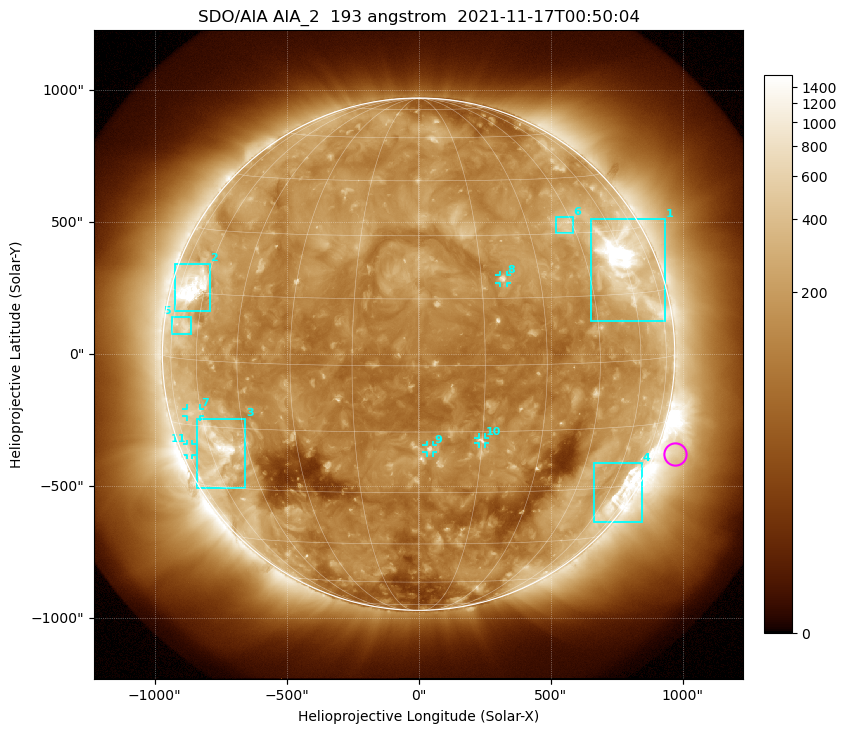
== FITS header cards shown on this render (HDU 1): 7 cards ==
TELESCOP= 'SDO/AIA '           / For AIA: SDO/AIA
INSTRUME= 'AIA_2   '           / For AIA: AIA_ATA1, AIA_ATA2, AIA_ATA3 or AIA_AT
WAVELNTH=                  193 / [angstrom] Wavelength
WAVEUNIT= 'angstrom'           / Wavelength unit: angstrom
DATE-OBS= '2021-11-17T00:50:04.843' / [ISO] Date when observation started; ISO 8
CTYPE1  = 'HPLN-TAN'           / CTYPE1: HPLN
CTYPE2  = 'HPLT-TAN'           / CTYPE2: HPLT

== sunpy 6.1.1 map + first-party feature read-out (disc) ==
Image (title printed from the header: SDO/AIA AIA_2  193 angstrom  2021-11-17T00:50:04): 1024 x 1024 px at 2.4 arcsec/px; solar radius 971 arcsec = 404 px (full disc in frame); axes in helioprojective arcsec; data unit not stated in the header (colour bar unlabelled)
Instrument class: DISC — disc imager (sunpy class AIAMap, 193 A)
Bright regions (active regions / flare kernels): reference = the median radial profile (limb darkening/brightening removed); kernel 9 px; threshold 5 sigma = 272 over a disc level ~139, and >= 1.15x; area >= 12 px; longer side >= 10 px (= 24 arcsec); searched inside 0.97 R_sun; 11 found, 11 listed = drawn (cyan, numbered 1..; 5 of them under ~33 arcsec drawn as corner ticks so the feature stays visible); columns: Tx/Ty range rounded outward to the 5 arcsec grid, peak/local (2 s.f.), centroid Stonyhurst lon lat
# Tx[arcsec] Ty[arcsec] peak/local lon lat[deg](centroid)
1 650..935 125..510 15 +59 +22
2 -925..-790 160..345 12 -67 +16
3 -840..-655 -510..-245 7.9 -57 -20
4 665..845 -635..-410 7.3 +66 -32
5 -935..-860 75..145 3.2 -68 +7
6 520..585 455..520 3.6 +42 +32
7 -880..-825 -235..-205 2.7 -64 -12
8 305..335 270..300 5.9 +20 +20
9 30..55 -375..-345 5.7 +3 -19
10 225..255 -340..-315 4.8 +15 -17
11 -875..-860 -385..-340 2.2 -73 -21
Off-limb structures (1.02-1.3 R_sun): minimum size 162 px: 10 found; the strongest spans PA ~225..270 deg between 1.02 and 1.3 R_sun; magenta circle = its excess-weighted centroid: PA ~250 deg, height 1.08 R_sun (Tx ~975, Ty ~-380 arcsec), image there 2.2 x the reference